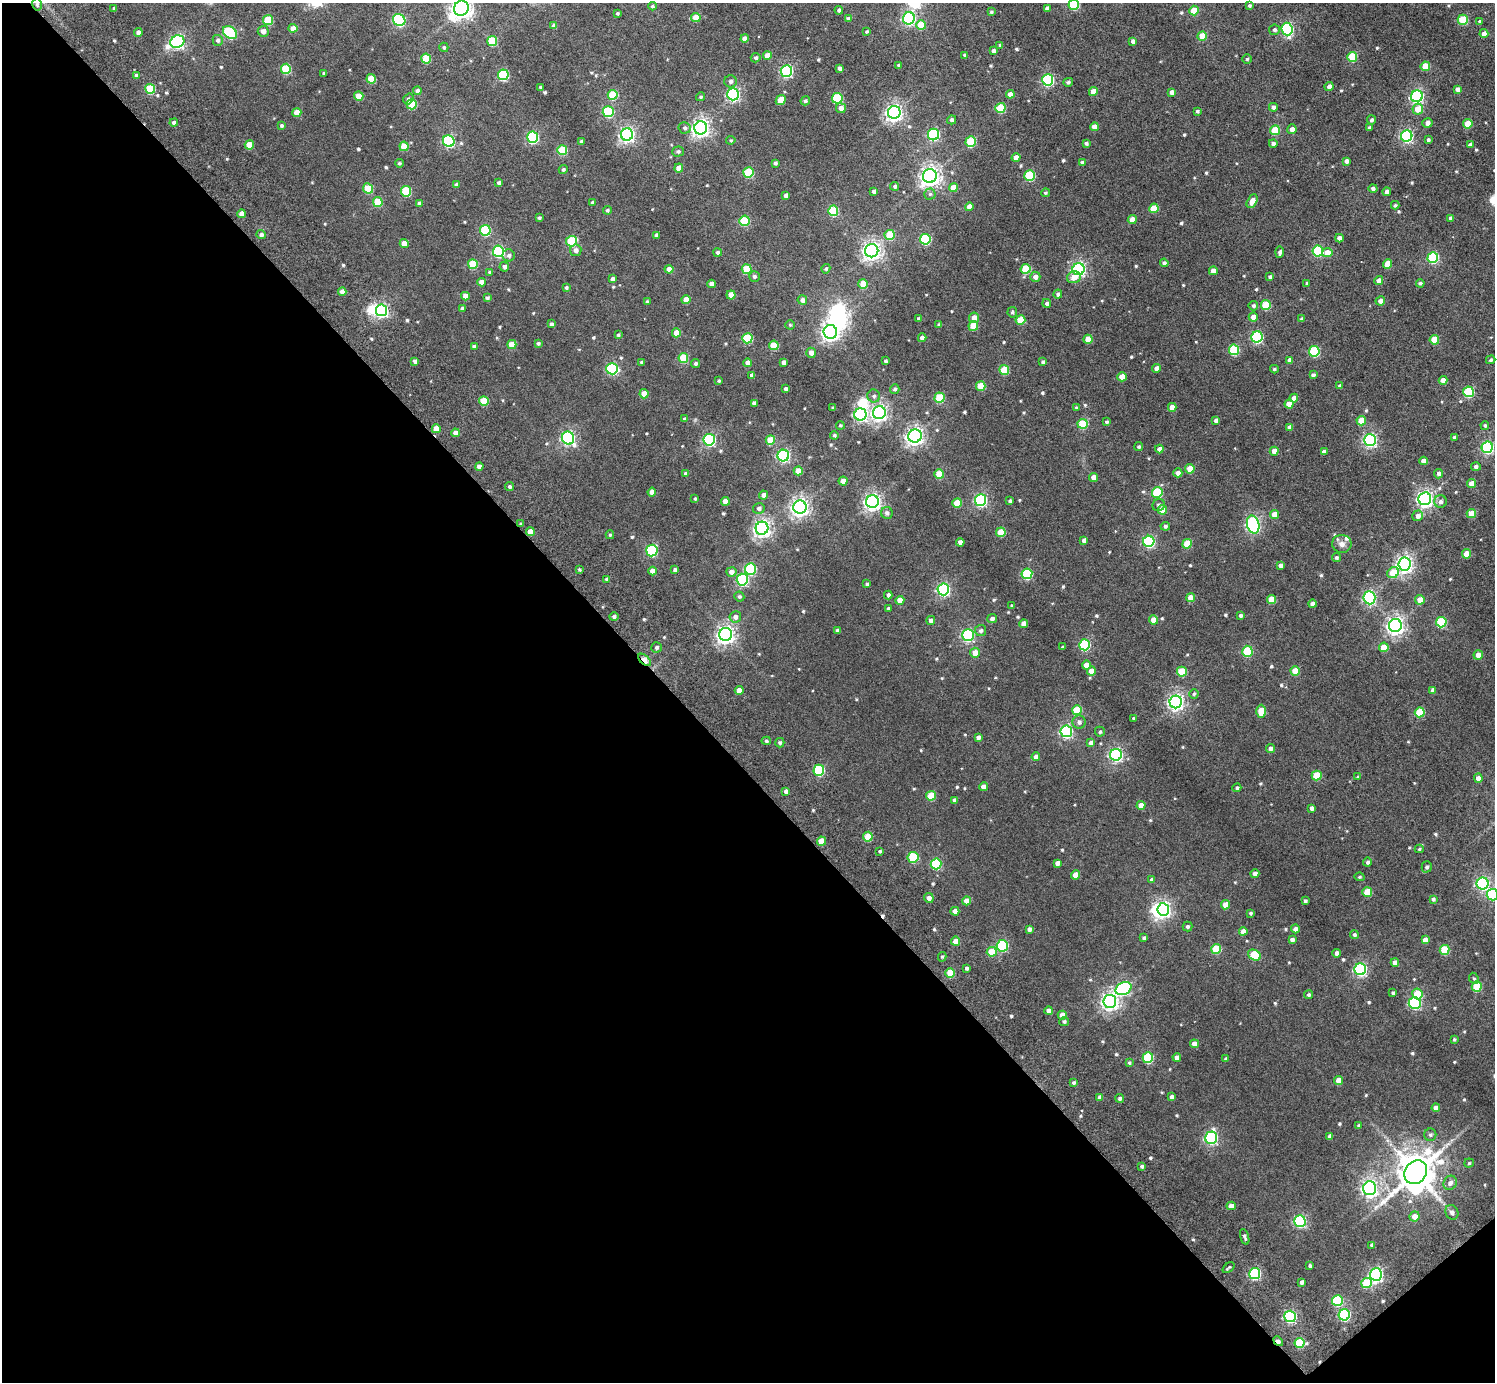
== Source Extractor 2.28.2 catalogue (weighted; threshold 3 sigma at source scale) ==
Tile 14 of 4 x 4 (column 2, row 4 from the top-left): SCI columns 1554-3046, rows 211-1590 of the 6093 x 6084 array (HDU 1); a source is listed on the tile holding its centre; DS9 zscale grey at full resolution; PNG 1497 x 1384 px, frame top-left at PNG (2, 3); each listed source drawn as its Kron ellipse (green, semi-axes under 4 px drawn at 4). Shown black and unused: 46% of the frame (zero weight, under 5 of 10 exposures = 4% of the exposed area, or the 3 px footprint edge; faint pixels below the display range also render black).
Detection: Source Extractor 2.28.2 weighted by HDU 2 'WHT'; one run over the whole footprint, this tile lists its part. Background 0.00396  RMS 0.0046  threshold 0.0188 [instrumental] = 3 sigma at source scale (4.09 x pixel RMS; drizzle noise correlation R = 1.36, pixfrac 0.8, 0.05/0.05 arcsec/px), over >= 5 px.
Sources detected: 631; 5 inside a brighter object's white glare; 2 cosmic-ray / hot-pixel residue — neither listed nor drawn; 1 inside a brighter listed object's ellipse — not listed separately; of the other 623, all 500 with FLUX_AUTO >= 0.589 (the completeness limit of this list) listed and drawn (123 fainter detections not listed), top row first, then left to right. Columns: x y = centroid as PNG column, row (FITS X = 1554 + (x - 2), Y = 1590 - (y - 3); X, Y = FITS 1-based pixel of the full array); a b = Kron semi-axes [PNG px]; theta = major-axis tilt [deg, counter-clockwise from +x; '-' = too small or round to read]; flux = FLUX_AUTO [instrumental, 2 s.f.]
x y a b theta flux
37 4 6 5 - 0.88
1074 5 5 5 - 23
1250 5 4 3 - 0.73
652 6 4 3 - 0.67
114 8 3 3 - 0.65
461 8 8 7 - 330
1047 8 4 4 - 1.6
839 10 4 4 - 0.8
1194 10 5 4 - 8.1
991 12 4 4 - 0.66
617 13 3 3 - 0.59
696 17 5 4 - 6.8
909 18 6 6 - 73
848 19 4 4 - 1.7
268 20 5 5 - 18
399 20 6 5 - 56
1463 20 5 5 - 17
1480 21 4 3 - 0.89
921 25 5 5 - 7.2
554 26 4 4 - 1.9
293 28 4 4 - 3.8
1287 29 6 5 - 55
1274 30 5 5 - 1.1
263 31 5 5 - 2.2
866 32 4 4 - 0.61
138 33 4 4 - 1.8
230 33 8 5 -38 43
1484 33 4 4 - 2.6
1202 36 4 4 - 8.4
745 38 4 4 - 2.4
218 40 5 5 - 1.3
492 41 5 5 - 17
1133 41 4 4 - 1.5
177 42 7 6 - 94
1000 45 4 3 - 0.61
444 47 5 4 - 0.78
993 51 4 4 - 1.6
965 55 4 4 - 1.1
767 56 4 4 - 4.7
1352 57 5 5 - 17
426 58 5 5 - 13
756 58 5 4 - 1
1247 59 4 4 - 0.59
899 65 3 3 - 0.74
1425 66 5 4 - 8.8
839 68 4 3 - 1.4
286 69 5 5 - 18
786 71 6 5 - 59
324 73 3 3 - 0.72
136 75 4 4 - 0.94
503 75 5 5 - 34
371 79 4 4 - 8.7
1048 80 5 5 - 52
730 81 6 6 - 1.3
1068 82 5 4 - 0.95
541 87 3 3 - 0.81
1329 87 4 4 - 1.9
150 89 5 5 - 18
1458 89 4 4 - 1.9
417 91 4 4 - 1.3
1093 92 4 4 - 5.8
1172 92 4 4 - 2.2
733 94 6 6 - 75
1010 94 4 4 - 3
613 95 5 5 - 15
359 96 4 4 - 7.1
1417 96 6 6 - 77
700 97 5 4 - 0.64
837 98 5 5 - 27
408 99 6 4 54 1.4
781 100 5 4 - 8.3
805 101 4 4 - 0.86
412 104 5 5 - 18
1273 107 4 4 - 1.3
841 108 5 5 - 2.3
1000 108 5 5 - 18
1418 109 5 5 - 6.2
1197 111 4 3 - 0.74
608 112 5 5 - 28
894 112 6 6 - 140
297 113 4 4 - 5.4
952 120 5 4 - 1.1
1371 120 4 4 - 0.92
174 122 4 4 - 1.6
1427 123 5 5 - 1.6
1468 124 5 4 - 9.4
282 125 4 4 - 0.72
1094 127 4 4 - 3.4
1369 127 4 3 - 0.78
685 128 6 5 - 0.92
701 128 6 6 - 170
1292 129 5 4 - 2.3
1275 130 5 5 - 12
933 134 6 5 - 43
627 135 6 6 - 110
1407 136 6 5 - 66
533 137 5 5 - 43
731 140 4 4 - 0.63
1428 140 4 4 - 0.92
449 141 6 5 - 50
581 142 3 3 - 0.97
971 142 5 5 - 20
1086 143 4 4 - 0.83
1273 143 4 4 - 1.5
249 145 4 4 - 8.1
1470 145 4 4 - 1.6
404 146 5 4 - 8.7
562 150 5 5 - 18
678 152 6 5 - 0.91
1016 158 4 4 - 4.4
1346 161 4 4 - 1.4
399 163 4 3 - 0.6
775 163 4 3 - 0.98
1082 163 4 4 - 1.3
679 168 4 4 - 4.3
563 169 4 4 - 0.8
748 172 5 5 - 21
930 176 7 7 - 230
1030 176 5 5 - 26
499 182 4 4 - 1.1
456 185 4 4 - 1.3
895 186 4 4 - 1
368 188 5 5 - 13
953 188 4 4 - 6
1373 188 4 4 - 1.1
406 191 5 5 - 21
874 192 4 4 - 1.9
1387 192 4 4 - 1.9
1045 193 4 4 - 0.61
930 194 5 5 - 0.82
786 195 4 4 - 1.9
1252 201 7 4 62 3.5
378 202 5 5 - 15
419 203 4 4 - 1.4
592 203 4 3 - 0.82
1395 205 4 4 - 0.66
969 207 4 4 - 3.5
1154 208 5 4 - 10
607 210 4 4 - 0.85
833 211 5 5 - 21
242 214 4 4 - 4.3
539 218 4 3 - 0.79
1450 218 4 4 - 1.1
1132 220 4 4 - 4.8
744 221 5 5 - 21
485 230 5 5 - 27
261 235 5 4 - 1.3
656 235 4 3 - 1.3
890 235 5 4 - 11
1339 238 4 4 - 2.2
925 239 5 5 - 27
571 241 5 5 - 20
404 243 4 4 - 3.8
576 250 6 5 - 1.9
498 251 5 5 - 47
872 251 7 6 - 180
1318 251 5 5 - 29
718 252 4 4 - 1
1280 252 5 4 - 1.3
1327 253 5 4 - 5.1
509 255 6 6 - 1.3
1433 258 5 5 - 32
1164 263 4 4 - 1.2
473 264 5 5 - 14
1387 264 4 4 - 7.5
504 267 5 4 - 1.5
669 269 4 4 - 3.5
747 269 5 5 - 13
826 269 5 4 - 0.73
1026 269 5 5 - 18
1078 269 6 6 - 99
1213 271 4 4 - 3.1
490 272 4 3 - 1.1
754 276 5 5 - 1.2
1035 277 5 5 - 1.9
1074 277 7 6 - 3.7
1270 277 4 3 - 1
613 279 4 4 - 1.6
1379 281 4 4 - 3.1
481 282 4 4 - 2.7
1307 283 4 3 - 0.85
1420 283 4 3 - 0.81
712 284 4 4 - 2.5
863 284 5 4 - 8.3
566 288 4 4 - 0.79
342 291 4 4 - 2.3
1058 294 4 4 - 1.2
731 295 4 4 - 6
465 296 4 4 - 3.4
487 298 4 4 - 0.93
686 299 4 4 - 3.6
802 300 5 5 - 1.6
1380 301 5 4 - 2.1
647 302 4 3 - 0.78
1047 303 4 4 - 1.1
1266 305 5 5 - 16
1253 306 5 4 - 0.87
462 308 4 3 - 1.1
381 310 6 5 - 82
1012 312 5 4 - 0.72
1253 317 4 4 - 2.9
919 318 4 3 - 0.81
974 318 5 5 - 3.3
1302 319 4 3 - 1
1020 320 5 4 - 11
551 324 4 3 - 1.2
790 325 4 4 - 0.61
939 325 4 3 - 0.82
973 326 5 4 - 8.6
830 332 7 6 - 170
676 333 4 4 - 5.1
618 335 4 3 - 0.66
1257 337 5 5 - 45
747 338 5 5 - 22
922 338 4 4 - 2.3
1088 339 4 4 - 5.1
1434 340 5 4 - 10
538 343 4 4 - 0.86
512 345 4 4 - 7.8
774 345 5 5 - 13
474 347 4 4 - 1.4
1234 350 5 5 - 23
1314 351 5 5 - 28
811 353 5 4 - 2.7
683 358 5 5 - 16
1290 360 4 4 - 1.8
1491 360 5 4 - 0.75
415 361 4 4 - 1.3
886 361 3 3 - 0.8
642 362 4 3 - 0.95
784 362 4 4 - 1.5
1043 362 4 3 - 1
748 363 4 4 - 3
695 364 4 4 - 0.82
1156 368 4 4 - 2
612 369 6 5 - 46
1274 369 4 3 - 0.66
1004 370 5 5 - 13
752 375 4 4 - 1.9
1313 375 4 4 - 1.1
1122 377 4 4 - 5.2
1443 380 4 4 - 3.1
719 381 3 3 - 0.59
981 386 5 5 - 11
1340 386 4 3 - 0.97
785 389 3 3 - 1
895 389 4 4 - 0.86
1469 392 5 5 - 27
644 394 4 4 - 5.3
874 396 6 6 - 1.1
939 398 5 5 - 17
1294 398 4 4 - 2.6
484 401 5 5 - 13
754 403 4 4 - 1.7
1289 404 4 4 - 4.9
1172 407 4 4 - 3.6
833 408 3 3 - 0.73
1076 408 4 4 - 0.59
879 413 6 6 - 120
860 414 6 6 - 85
684 419 4 3 - 0.95
1216 420 4 4 - 1.7
1361 421 4 4 - 7.5
1106 422 3 3 - 0.76
1083 424 5 5 - 18
840 425 4 4 - 0.63
1485 425 4 4 - 0.8
1290 427 4 4 - 2.9
436 429 4 4 - 5.1
455 433 4 4 - 2.6
834 435 4 4 - 0.78
915 436 7 6 - 170
1454 437 4 4 - 1.2
568 438 6 6 - 90
709 440 6 5 - 62
770 440 5 5 - 10
1370 440 6 6 - 86
1139 447 4 4 - 0.73
1487 447 6 5 - 59
1159 449 4 4 - 2.1
1274 451 4 4 - 4
1324 452 4 4 - 2
783 456 6 6 - 72
1424 461 4 4 - 2.5
479 466 4 4 - 2.4
1476 467 5 4 - 1.2
1190 469 4 4 - 7.8
798 471 4 4 - 4.7
1178 473 4 4 - 2
686 474 4 4 - 1.6
939 474 5 4 - 9.2
1439 474 4 4 - 1.7
1094 477 4 4 - 3.3
843 481 4 4 - 3.8
1471 484 4 4 - 3.7
510 487 4 4 - 0.85
652 492 4 4 - 2.8
1157 493 5 5 - 24
764 495 4 4 - 2.5
695 499 3 3 - 0.6
1425 499 6 6 - 140
980 500 6 5 - 66
725 501 4 4 - 3.4
1010 501 3 3 - 0.79
1440 501 6 6 - 1.6
872 502 6 6 - 150
957 503 5 4 - 9.5
1159 505 6 6 - 1.1
800 507 6 6 - 180
759 508 6 5 - 1.3
1162 510 5 4 - 7
887 513 6 5 - 1.4
1274 514 4 4 - 4.5
1471 514 5 4 - 7.3
1418 516 5 5 - 2.4
521 524 3 3 - 0.78
1253 524 9 6 -75 95
1165 526 5 4 - 0.98
762 528 6 6 - 160
530 532 4 4 - 3.9
1001 532 5 4 - 8.6
610 535 4 4 - 0.67
1084 540 4 4 - 1.9
1149 541 5 5 - 49
960 542 4 4 - 2.4
1187 544 5 4 - 11
1342 544 10 9 - 2.3
652 551 6 5 - 39
1467 554 4 4 - 6.4
1336 557 4 4 - 0.82
1404 564 6 6 - 160
1280 566 4 4 - 1.6
750 569 6 5 - 33
579 570 3 3 - 0.63
675 570 4 4 - 1.3
652 571 4 4 - 3.1
731 572 5 5 - 2.4
1393 573 6 5 - 10
1027 574 5 5 - 28
607 579 4 4 - 1.2
742 580 6 5 - 52
867 584 4 3 - 0.87
943 589 6 6 - 74
888 595 4 4 - 1.1
739 596 5 4 - 0.82
1191 598 4 4 - 5.2
1369 598 6 6 - 67
900 600 4 4 - 4.6
1271 600 5 4 - 8.2
1420 600 5 5 - 4.4
1312 604 4 4 - 1.5
1012 606 3 3 - 0.73
888 608 4 4 - 0.8
1240 615 4 4 - 1.1
614 617 4 4 - 1.1
735 617 5 5 - 1.9
992 619 5 4 - 1.4
931 620 4 4 - 1.7
1154 620 4 4 - 5.1
1441 622 5 5 - 24
1024 624 4 4 - 3.9
1395 625 6 6 - 190
837 630 3 3 - 1.1
981 630 5 5 - 1.1
726 634 6 6 - 190
968 635 6 5 - 62
1084 645 5 5 - 32
657 647 5 5 - 1
1063 647 3 3 - 0.82
1384 647 5 4 - 8.3
1247 651 5 5 - 23
975 653 5 5 - 4
1478 655 5 4 - 2.8
645 660 8 4 -41 9
1086 665 4 4 - 4.2
1091 671 4 4 - 5.1
1295 671 4 4 - 8.6
1182 672 5 5 - 13
739 690 4 4 - 3.6
1433 690 4 4 - 1.9
1194 694 5 4 - 0.67
1176 702 6 6 - 140
1077 710 5 5 - 15
1261 711 6 4 89 8
1420 712 5 5 - 17
1134 718 3 3 - 0.91
1079 722 6 6 - 1.4
1066 731 6 6 - 66
1100 732 5 5 - 0.85
978 737 4 4 - 1.6
766 741 4 4 - 0.69
780 743 4 4 - 0.94
1091 743 4 4 - 2.3
1270 748 4 4 - 1.5
1116 755 6 6 - 80
1036 757 4 4 - 1.8
819 770 5 5 - 33
1317 776 5 5 - 13
1358 777 4 3 - 0.62
1478 778 4 4 - 2.3
983 787 4 4 - 3.3
1237 788 4 4 - 0.98
786 791 4 4 - 1.8
931 796 5 5 - 11
954 800 4 4 - 1.2
1141 805 4 4 - 4.2
1312 808 4 3 - 1.3
868 837 5 5 - 11
821 841 4 4 - 6.6
1419 849 4 3 - 0.62
880 851 3 3 - 0.6
913 857 5 5 - 20
1368 862 4 4 - 1.1
1057 863 4 4 - 1.9
936 864 5 5 - 27
1427 867 5 5 - 1
1255 874 4 4 - 1.9
1076 875 4 4 - 5.6
1360 877 5 4 - 0.61
1152 880 4 4 - 1.5
1483 884 6 6 - 73
1367 892 5 4 - 9.9
1492 895 6 6 - 34
929 898 5 4 - 2
1433 899 4 4 - 0.92
967 901 4 4 - 4
1305 901 4 3 - 0.98
1226 905 4 4 - 6.7
1163 910 6 6 - 98
955 911 4 4 - 2.9
1250 913 3 3 - 0.91
1187 927 5 5 - 0.92
1029 929 4 4 - 1.5
1295 929 4 4 - 1.9
1243 931 4 4 - 2.6
1354 935 4 4 - 0.91
1144 938 4 3 - 1
1292 940 4 4 - 1.5
1425 940 4 4 - 2.9
955 941 4 4 - 3.9
1002 946 6 5 - 41
1216 949 5 5 - 16
1444 950 5 5 - 14
992 952 5 4 - 9.2
1337 953 4 4 - 2.6
1254 955 7 5 -29 16
942 957 5 4 - 0.7
1395 962 4 4 - 2.3
966 968 3 3 - 0.98
1360 969 6 6 - 79
950 973 5 4 - 10
1474 978 6 4 -66 0.64
1477 987 5 5 - 16
1124 989 8 6 27 64
1393 993 4 3 - 0.86
1417 994 5 5 - 9.5
1309 995 4 4 - 0.86
1110 1001 6 6 - 160
1415 1003 6 6 - 56
1049 1011 4 4 - 2.3
1062 1015 4 4 - 3.5
1064 1022 5 4 - 0.86
1454 1039 3 3 - 0.59
1194 1044 4 4 - 2.6
1177 1057 4 4 - 2.1
1148 1058 5 5 - 24
1226 1059 3 3 - 0.72
1129 1063 4 4 - 0.63
1339 1081 4 4 - 5.2
1074 1083 4 4 - 0.9
1100 1097 4 4 - 1.7
1172 1097 4 4 - 1.5
1120 1098 4 4 - 1
1436 1108 4 4 - 2.6
1359 1125 4 4 - 0.63
1430 1135 6 6 - 1.1
1330 1136 4 4 - 1.5
1211 1138 6 6 - 66
1469 1163 4 4 - 0.64
1142 1166 4 4 - 0.92
1416 1172 12 10 52 1300
1450 1183 7 6 - 2.2
1370 1188 7 6 - 130
1231 1206 4 4 - 3.2
1452 1212 7 6 - 1.5
1414 1216 5 5 - 3.8
1300 1221 6 5 - 57
1245 1237 8 3 -73 0.87
1372 1245 4 4 - 1
1310 1266 4 3 - 0.86
1229 1268 7 3 38 0.64
1255 1273 5 5 - 48
1376 1274 6 6 - 95
1302 1282 4 4 - 1.4
1366 1283 5 5 - 15
1337 1301 5 5 - 27
1344 1315 5 5 - 46
1290 1316 6 5 - 70
1278 1341 5 3 - 3.1
1300 1343 5 5 - 20
Overlapping masked pixels (flux is a lower limit): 3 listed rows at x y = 521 524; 645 660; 1278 1341
Isophote crosses this tile's border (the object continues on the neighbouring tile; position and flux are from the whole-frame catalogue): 3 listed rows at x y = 1074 5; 461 8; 1492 895